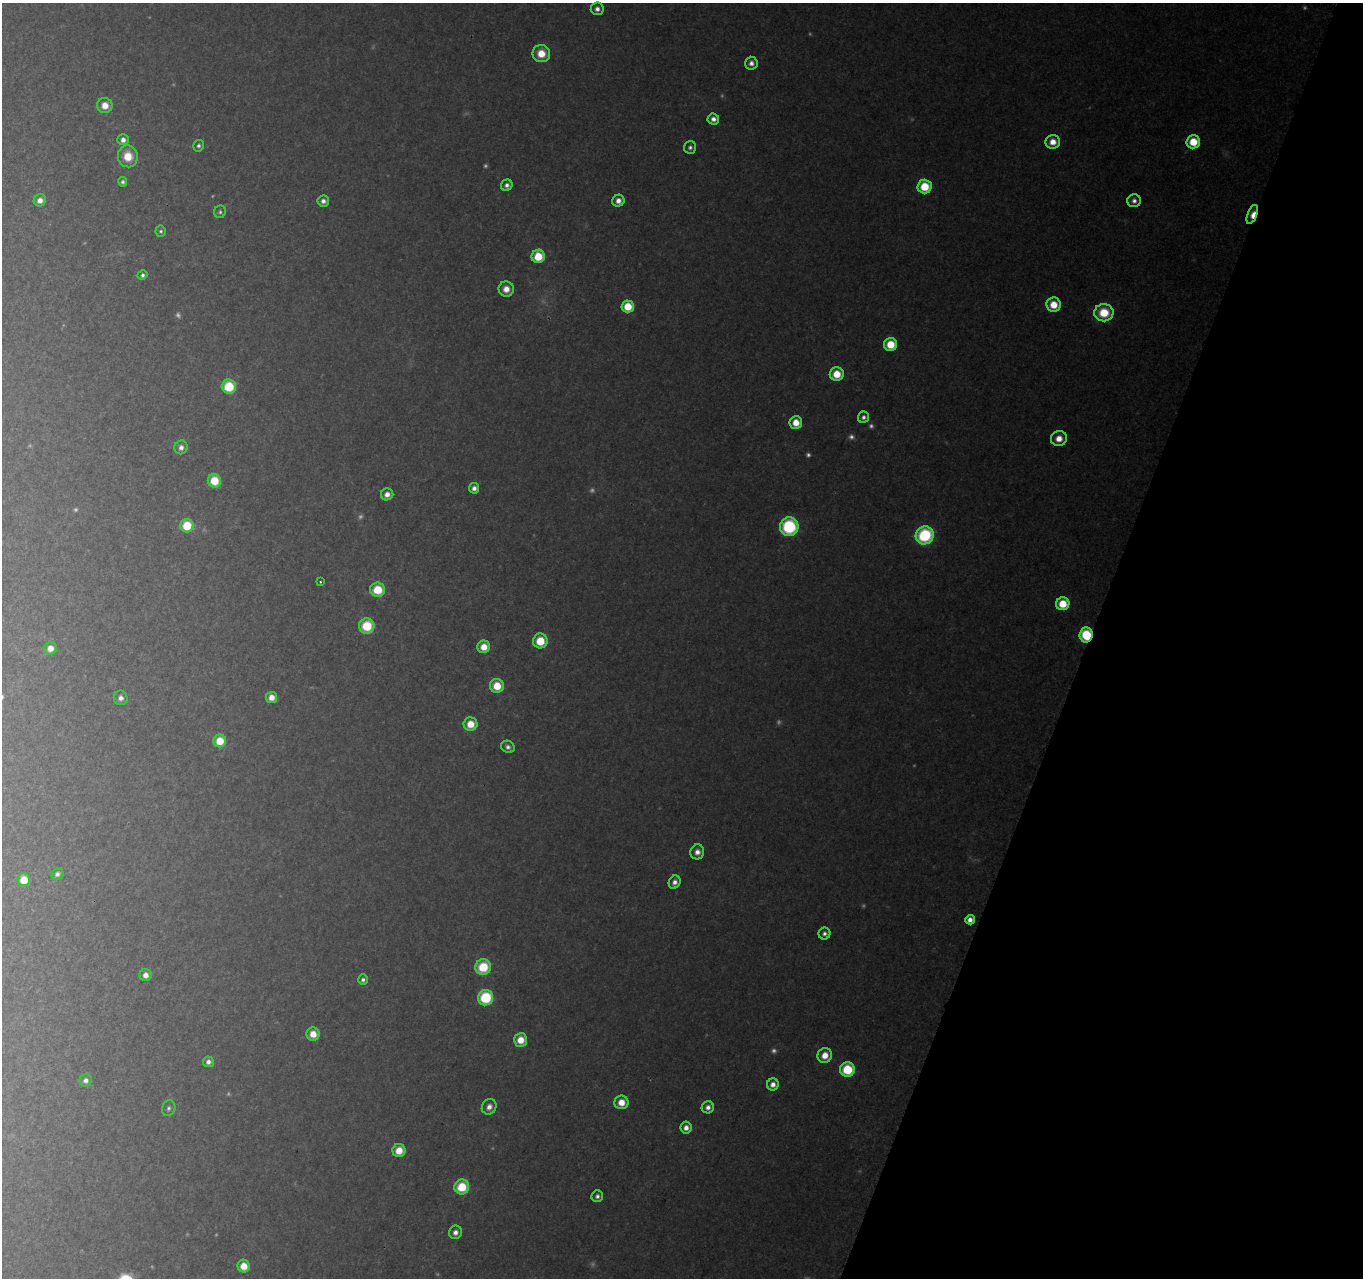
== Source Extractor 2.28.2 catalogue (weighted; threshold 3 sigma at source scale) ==
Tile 8 of 4 x 4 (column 4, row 2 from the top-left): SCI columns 4110-5470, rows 2829-4104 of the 5501 x 5715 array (HDU 1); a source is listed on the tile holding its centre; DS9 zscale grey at full resolution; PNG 1365 x 1280 px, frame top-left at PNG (2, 3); each listed source drawn as its Kron ellipse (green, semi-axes under 4 px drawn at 4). Shown black and unused: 20% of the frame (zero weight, under 2 of 3 exposures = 3% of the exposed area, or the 3 px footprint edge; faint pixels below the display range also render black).
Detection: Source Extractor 2.28.2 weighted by HDU 2 'WHT'; one run over the whole footprint, this tile lists its part. Background 0.176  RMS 0.013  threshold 0.0572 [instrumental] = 3 sigma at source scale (4.5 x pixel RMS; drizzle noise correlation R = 1.50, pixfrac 1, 0.0396/0.0396 arcsec/px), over >= 5 px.
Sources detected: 106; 25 too faint to see at this stretch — neither listed nor drawn; the other 81 listed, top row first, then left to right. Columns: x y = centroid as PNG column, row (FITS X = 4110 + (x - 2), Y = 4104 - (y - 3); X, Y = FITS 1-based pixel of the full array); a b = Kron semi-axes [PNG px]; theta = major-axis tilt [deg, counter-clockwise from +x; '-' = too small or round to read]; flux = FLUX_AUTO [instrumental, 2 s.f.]
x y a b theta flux
597 9 6 6 - 6.9
541 54 9 8 - 28
751 63 6 6 - 7.3
105 105 7 7 - 17
713 119 6 5 - 7.7
123 140 5 5 - 7.2
1053 142 7 7 - 17
1193 142 7 6 - 37
198 146 6 5 - 3.5
690 147 6 6 - 4.3
128 156 11 10 - 28
123 182 5 4 - 3.6
507 185 6 5 - 5.8
925 187 7 7 - 48
40 200 6 6 - 9.8
323 201 6 5 - 6.4
618 201 6 5 - 9.5
1134 201 7 6 - 6.2
220 212 6 6 - 3.1
1252 214 10 4 68 19
161 231 5 5 - 2.8
538 256 7 6 - 40
142 275 5 4 - 3.7
506 289 7 7 - 14
1054 305 7 7 - 29
628 306 6 6 - 40
1104 313 9 8 - 47
890 344 6 6 - 40
837 374 7 6 - 32
229 387 7 7 - 58
863 417 6 5 - 4.7
796 423 6 6 - 22
1059 439 8 7 - 15
181 447 7 6 - 6.7
214 481 7 6 - 38
474 488 5 5 - 7
387 494 6 6 - 9.2
187 526 7 6 - 46
789 527 9 9 - 130
925 535 9 9 - 130
320 582 3 2 - 1.4
378 590 7 7 - 41
1063 604 6 6 - 36
367 626 8 7 - 51
1086 635 7 6 - 71
540 641 7 7 - 37
484 647 6 6 - 20
50 648 6 6 - 15
497 686 7 7 - 34
272 697 5 5 - 13
121 698 7 7 - 7.2
470 724 7 6 - 26
220 741 6 6 - 34
508 747 7 6 - 5.3
697 852 7 7 - 8.9
57 874 6 5 - 5.4
24 880 6 6 - 26
675 882 7 5 64 7
970 920 4 4 - 11
824 933 6 6 - 4.8
483 967 8 7 - 57
146 975 6 6 - 10
363 980 5 5 - 4.7
486 998 8 7 - 93
313 1034 6 6 - 19
520 1040 7 6 - 22
825 1055 7 7 - 20
208 1062 5 5 - 6
847 1070 7 7 - 66
86 1080 6 6 - 7.2
773 1084 6 5 - 9.4
621 1102 7 7 - 21
489 1107 8 7 - 9.5
708 1107 6 6 - 7.3
169 1108 8 6 70 4.1
686 1128 6 6 - 9.6
399 1151 7 6 - 24
462 1187 7 7 - 50
597 1196 6 5 - 4.7
455 1232 7 6 - 7.9
244 1266 6 6 - 21
Overlapping masked pixels (flux is a lower limit): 2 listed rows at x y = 1252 214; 1086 635